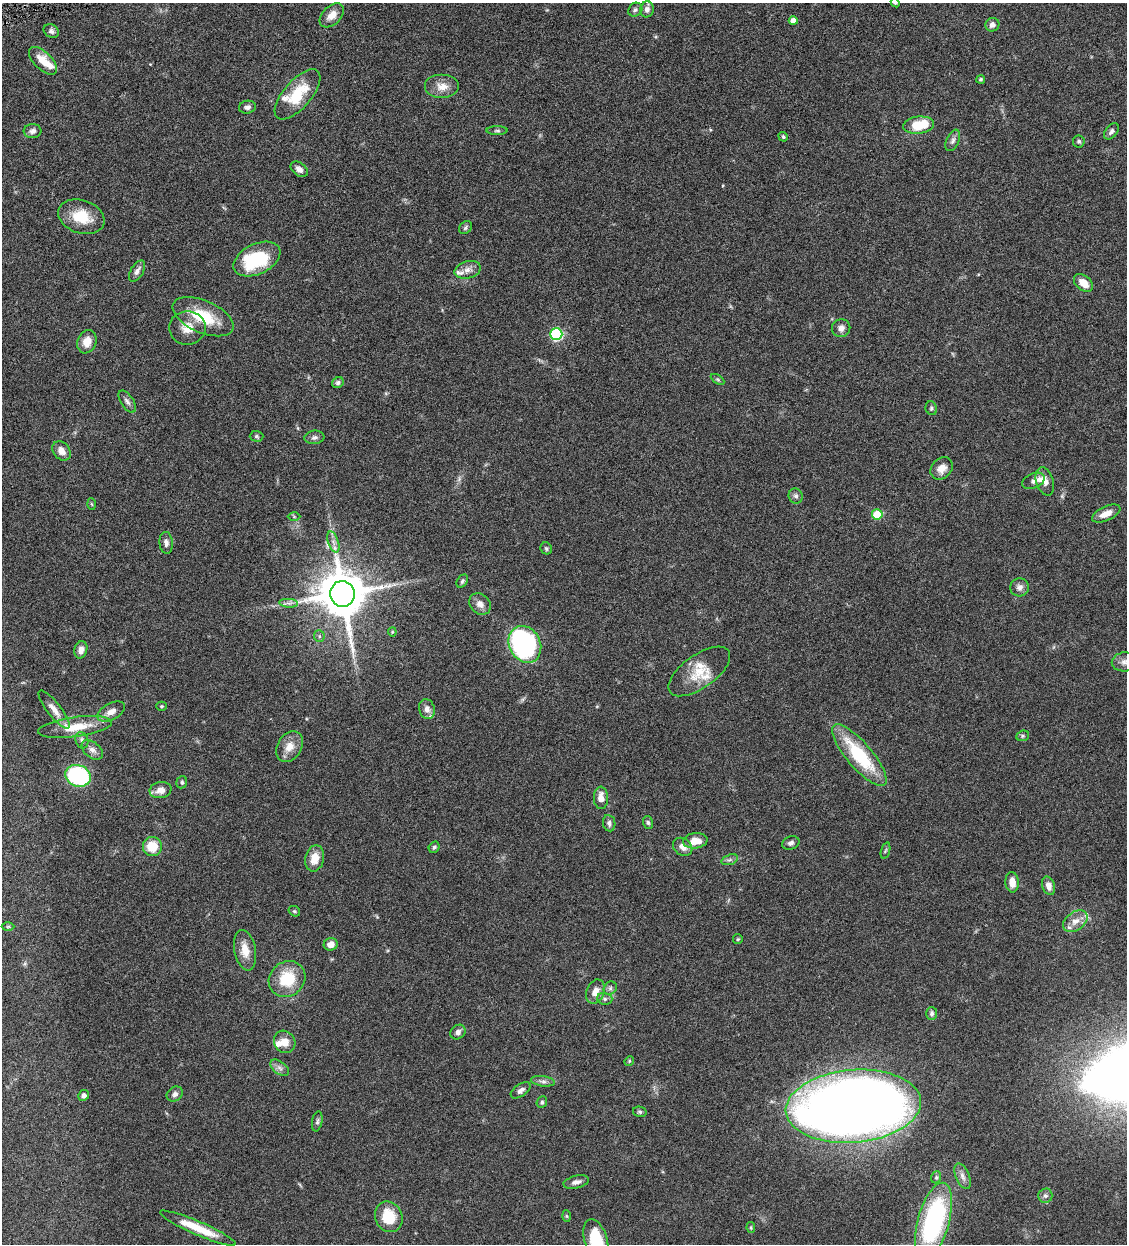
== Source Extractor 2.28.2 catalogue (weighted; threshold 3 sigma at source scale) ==
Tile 11 of 4 x 4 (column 3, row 3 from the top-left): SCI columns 2514-3638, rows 1245-2486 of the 4910 x 4972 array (HDU 1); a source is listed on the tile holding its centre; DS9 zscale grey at full resolution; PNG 1129 x 1246 px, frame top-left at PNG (2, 3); each listed source drawn as its Kron ellipse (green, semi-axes under 4 px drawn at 4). Shown black and unused: <1% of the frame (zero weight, under 4 of 8 exposures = <1% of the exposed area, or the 3 px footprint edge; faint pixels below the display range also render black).
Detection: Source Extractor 2.28.2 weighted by HDU 2 'WHT'; one run over the whole footprint, this tile lists its part. Background 0.0431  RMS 0.0036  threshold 0.0146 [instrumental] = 3 sigma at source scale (4.09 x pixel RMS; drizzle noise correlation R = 1.36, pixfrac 0.8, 0.05/0.05 arcsec/px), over >= 5 px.
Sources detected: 132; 1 too faint to see at this stretch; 1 long thin detection or spike segment (spike, bleed or trail) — neither listed nor drawn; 11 inside a brighter listed object's ellipse — not listed separately; the other 119 listed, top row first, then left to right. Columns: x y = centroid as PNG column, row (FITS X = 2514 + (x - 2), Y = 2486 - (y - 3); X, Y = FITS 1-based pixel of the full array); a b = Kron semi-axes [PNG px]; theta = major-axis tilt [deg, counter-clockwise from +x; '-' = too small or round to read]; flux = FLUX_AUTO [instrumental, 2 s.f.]
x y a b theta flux
895 3 5 4 - 0.41
647 9 8 7 - 1.4
635 10 7 6 - 0.76
332 15 14 9 45 3.2
793 21 4 4 - 2.3
992 25 7 6 - 1.4
51 31 8 6 -31 0.95
43 61 17 9 -44 5.3
981 79 4 4 - 0.5
442 87 17 12 0 3.6
297 94 31 13 49 11
247 107 8 6 10 1
919 125 15 8 7 10
32 131 9 7 5 1.3
497 131 10 4 0 0.61
1111 131 9 6 50 1
783 137 5 4 - 0.55
953 140 11 6 65 1.2
1079 141 6 6 - 0.64
299 169 9 6 -39 1.5
81 217 24 16 -18 9.1
465 228 7 5 47 0.65
257 259 25 15 26 18
468 270 13 8 15 2.2
137 271 12 6 59 1.5
1083 283 11 7 -40 4
203 317 33 16 -24 12
187 328 18 17 - 4.6
841 328 9 9 - 1.8
556 334 6 6 - 37
87 342 12 9 68 3.8
717 379 7 4 -31 0.53
338 383 6 5 - 0.74
127 401 12 6 -57 1.3
931 408 7 5 -69 0.6
256 436 7 5 -1 0.52
314 437 10 7 7 1.1
61 451 10 8 -51 2.7
942 468 12 9 46 2.9
1033 481 12 7 24 1.3
1045 481 15 8 -72 2.4
796 496 7 7 - 0.91
91 504 6 4 -86 0.34
877 514 5 5 - 12
1106 514 15 7 24 2.9
294 516 6 4 -1 0.45
333 542 11 5 -71 1.4
166 543 11 6 -85 1.3
546 548 6 5 - 0.57
462 581 7 5 54 0.65
1020 587 9 9 - 1.6
342 594 13 12 - 1700
289 603 9 4 -5 0.96
480 604 12 9 -45 2.2
392 632 4 4 - 0.33
319 636 6 5 - 0.59
525 644 19 15 -62 63
81 650 9 6 76 2
1125 662 13 9 4 2
699 671 36 16 35 8.7
161 706 5 4 - 0.41
54 709 23 7 -52 2.5
427 709 10 7 -75 1.8
111 712 15 8 28 2.5
75 727 37 10 8 7.9
1023 736 6 5 - 0.51
82 740 8 6 -71 0.97
290 747 16 12 60 4
92 750 12 7 -39 1.6
859 755 39 12 -50 22
78 776 13 10 -19 35
182 782 6 5 - 0.69
160 790 11 8 10 2.5
601 798 11 7 -89 2.9
609 823 8 6 -80 1
648 823 6 5 - 0.64
695 841 12 7 6 4
791 843 9 6 21 1
152 847 9 9 - 7.1
434 847 6 5 - 0.61
683 847 10 8 -38 2.3
885 851 8 3 71 0.47
315 858 13 9 77 4.4
730 860 8 5 19 0.82
1012 882 10 6 -85 3
1049 886 9 6 -72 2
294 911 6 4 -34 0.43
1075 921 14 9 36 2.8
8 927 6 4 1 0.4
738 939 5 4 - 0.37
331 944 7 6 - 2.4
245 950 20 10 -79 4.8
287 979 19 17 41 12
610 988 7 6 - 0.9
595 992 12 9 67 2.8
605 999 8 6 -14 0.85
932 1013 6 5 - 0.95
458 1032 8 6 40 1.1
285 1042 11 10 - 3.1
629 1061 5 4 - 0.33
280 1068 11 6 -38 1.3
543 1081 12 5 -7 1.2
521 1090 11 6 35 1.3
175 1094 8 7 - 1.2
84 1095 5 5 - 1.2
542 1102 6 5 - 0.65
853 1106 68 36 5 620
640 1112 7 5 -14 0.57
317 1121 10 5 79 0.77
962 1176 13 7 -67 1.8
936 1177 6 4 69 0.53
576 1182 13 6 13 1.6
1045 1196 7 7 - 1
566 1216 6 4 -88 0.37
389 1217 15 13 -67 9.8
933 1221 39 15 75 52
198 1228 41 7 -23 8.7
751 1228 5 4 - 0.38
596 1240 22 11 -73 14
Isophote crosses this tile's border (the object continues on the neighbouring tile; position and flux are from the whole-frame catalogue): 3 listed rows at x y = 895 3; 1125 662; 596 1240